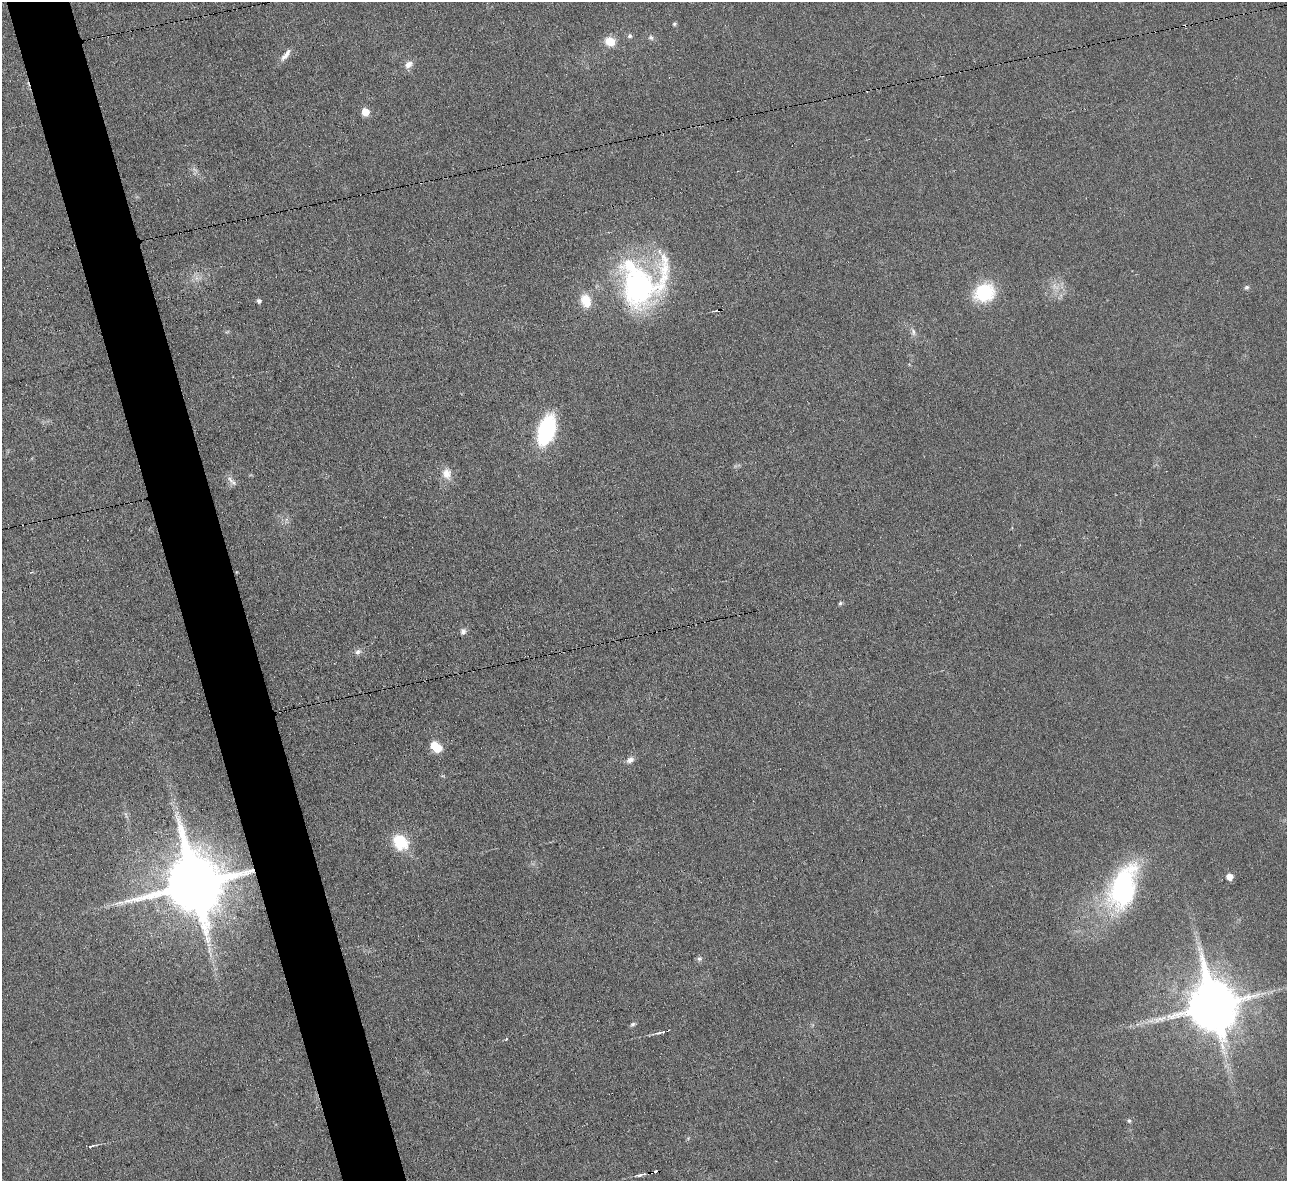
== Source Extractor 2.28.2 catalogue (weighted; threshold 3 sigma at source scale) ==
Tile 11 of 4 x 4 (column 3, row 3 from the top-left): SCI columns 2569-3853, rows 1323-2501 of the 5139 x 5124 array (HDU 1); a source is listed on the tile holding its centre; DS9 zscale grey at full resolution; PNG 1289 x 1183 px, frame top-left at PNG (2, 2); no overlay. Shown black and unused: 5% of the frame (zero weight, under 3 of 6 exposures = <1% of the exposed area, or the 3 px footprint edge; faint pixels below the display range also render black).
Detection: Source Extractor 2.28.2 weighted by HDU 2 'WHT'; one run over the whole footprint, this tile lists its part. Background 0.035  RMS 0.0039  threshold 0.0158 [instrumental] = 3 sigma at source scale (4.09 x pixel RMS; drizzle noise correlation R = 1.36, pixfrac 0.8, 0.05/0.05 arcsec/px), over >= 5 px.
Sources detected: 38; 1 cosmic-ray / hot-pixel residue — not listed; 3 inside a brighter listed object's ellipse — not listed separately; the other 34 listed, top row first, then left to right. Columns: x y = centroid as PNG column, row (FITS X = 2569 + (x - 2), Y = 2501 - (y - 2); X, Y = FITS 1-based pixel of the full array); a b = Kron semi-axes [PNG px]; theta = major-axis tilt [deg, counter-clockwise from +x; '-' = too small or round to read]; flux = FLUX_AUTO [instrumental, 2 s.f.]
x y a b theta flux
674 24 5 4 - 0.62
630 36 6 5 - 0.82
651 37 8 6 -37 0.86
610 42 11 9 -18 5.4
286 55 18 6 52 2.3
408 64 12 9 38 2.4
365 112 6 6 - 6.3
639 287 63 45 37 78
1055 287 13 5 -33 2
1247 287 7 5 30 0.71
984 292 21 18 23 20
259 301 4 4 - 1.2
913 332 10 6 -83 1.3
546 430 23 13 73 42
447 474 16 12 -76 4.1
230 479 16 5 -54 1.7
840 603 5 4 - 0.57
463 632 8 7 - 1.3
358 652 8 6 36 1.4
436 747 9 6 -40 14
630 760 10 7 29 1.8
400 842 20 17 -48 12
1229 877 5 5 - 3.3
193 884 19 17 -75 2900
1123 887 50 27 71 56
209 949 9 3 85 0.97
1200 949 8 7 - 1.5
699 959 8 6 12 0.86
1213 1005 17 14 -75 1800
633 1024 7 5 17 0.71
661 1032 16 4 15 1.4
1129 1121 6 5 - 0.59
91 1146 8 3 18 0.75
641 1175 15 4 14 1.5
Overlapping masked pixels (flux is a lower limit): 2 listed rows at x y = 193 884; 641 1175